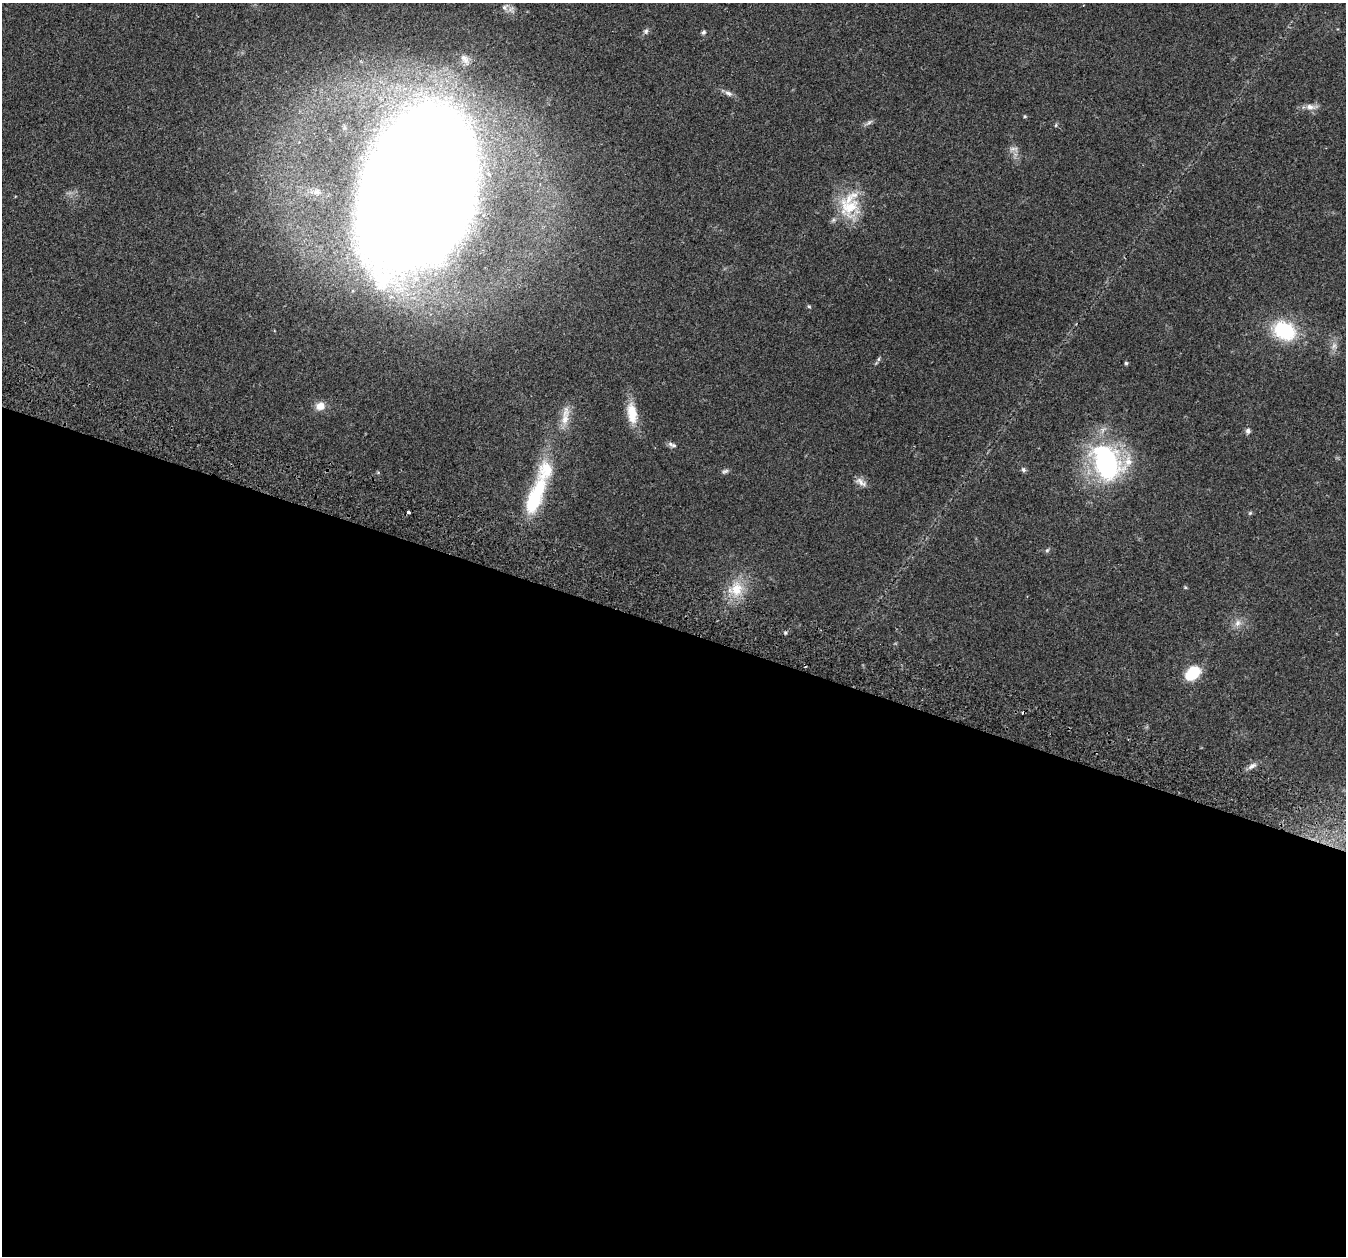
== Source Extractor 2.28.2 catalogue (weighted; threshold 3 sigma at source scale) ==
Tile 14 of 4 x 4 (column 2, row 4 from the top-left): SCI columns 1396-2739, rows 158-1411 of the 5465 x 5498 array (HDU 1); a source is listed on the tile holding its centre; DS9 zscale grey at full resolution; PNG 1348 x 1258 px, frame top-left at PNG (2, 3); no overlay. Shown black and unused: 50% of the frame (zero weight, under 2 of 3 exposures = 4% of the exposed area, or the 3 px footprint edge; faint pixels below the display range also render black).
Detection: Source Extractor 2.28.2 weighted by HDU 2 'WHT'; one run over the whole footprint, this tile lists its part. Background 0.0748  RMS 0.0069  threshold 0.0311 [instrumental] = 3 sigma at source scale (4.5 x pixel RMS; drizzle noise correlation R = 1.50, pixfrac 1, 0.05/0.05 arcsec/px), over >= 5 px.
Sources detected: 38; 2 too faint to see at this stretch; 1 cosmic-ray / hot-pixel residue — not listed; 1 inside a brighter listed object's ellipse — not listed separately; the other 34 listed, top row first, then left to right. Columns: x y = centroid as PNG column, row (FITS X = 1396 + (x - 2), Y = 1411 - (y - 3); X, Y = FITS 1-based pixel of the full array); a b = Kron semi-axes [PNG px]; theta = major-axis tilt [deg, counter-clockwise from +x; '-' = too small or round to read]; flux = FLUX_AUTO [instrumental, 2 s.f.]
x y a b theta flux
505 7 11 7 44 2.6
646 31 8 6 77 1.7
703 32 5 5 - 1.3
465 59 14 8 -54 3.7
728 93 12 6 -26 2.6
1310 107 14 7 -10 4.6
1025 116 5 4 - 0.84
1056 125 6 3 71 0.83
1013 149 14 6 3 2.7
416 189 114 66 70 3200
849 207 31 29 -39 29
809 306 6 4 -66 0.89
1284 331 23 17 -27 46
878 359 6 4 88 1
1126 363 5 5 - 0.93
320 406 11 9 16 6.7
632 413 28 12 -81 15
565 416 32 9 80 9.1
1248 431 7 6 - 2
672 445 13 5 -20 2.3
1107 462 34 26 -65 140
1023 469 7 6 - 1.4
725 471 10 5 28 1.7
861 482 17 7 -33 4
535 498 51 17 69 48
408 512 3 3 - 2
1250 513 6 4 45 0.9
1047 550 6 5 - 1.2
1185 587 5 4 - 0.72
736 589 23 19 28 19
1238 623 11 8 62 4
785 633 5 4 - 0.95
1193 673 13 8 40 37
1252 766 14 6 32 3.2
Isophote crosses this tile's border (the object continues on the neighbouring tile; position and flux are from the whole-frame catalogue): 1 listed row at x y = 416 189